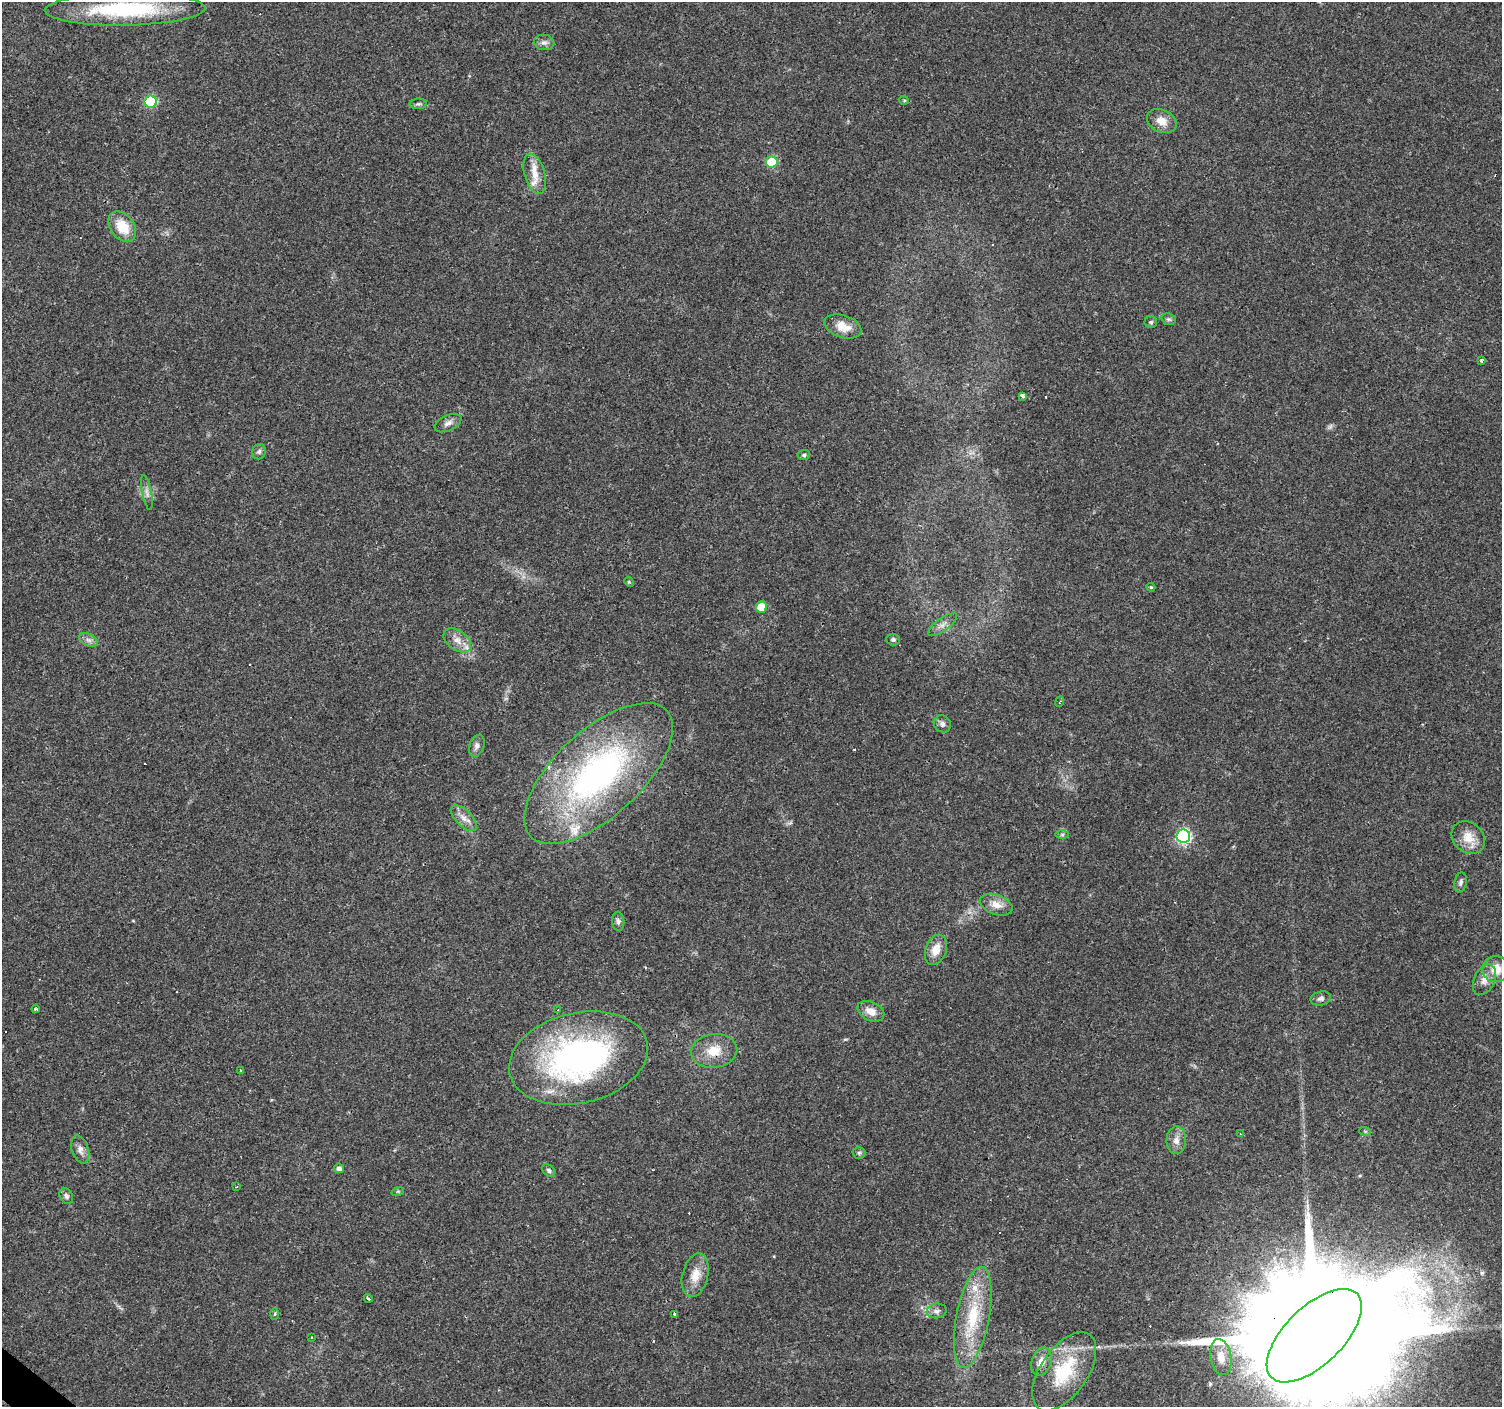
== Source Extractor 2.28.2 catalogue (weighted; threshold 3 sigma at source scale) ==
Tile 7 of 4 x 4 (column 3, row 2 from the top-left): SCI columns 3001-4500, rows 2979-4383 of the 6002 x 6022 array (HDU 1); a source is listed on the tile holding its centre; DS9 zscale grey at full resolution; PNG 1504 x 1409 px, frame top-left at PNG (2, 2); each listed source drawn as its Kron ellipse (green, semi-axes under 4 px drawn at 4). Shown black and unused: <1% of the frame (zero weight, under 3 of 4 exposures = <1% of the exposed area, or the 3 px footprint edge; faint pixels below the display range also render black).
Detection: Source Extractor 2.28.2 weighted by HDU 2 'WHT'; one run over the whole footprint, this tile lists its part. Background 0.0579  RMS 0.004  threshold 0.0179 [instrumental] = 3 sigma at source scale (4.5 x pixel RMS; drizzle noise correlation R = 1.50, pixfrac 1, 0.0396/0.0396 arcsec/px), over >= 5 px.
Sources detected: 81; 1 too faint to see at this stretch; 10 cosmic-ray / hot-pixel residue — neither listed nor drawn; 3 inside a brighter listed object's ellipse — not listed separately; the other 67 listed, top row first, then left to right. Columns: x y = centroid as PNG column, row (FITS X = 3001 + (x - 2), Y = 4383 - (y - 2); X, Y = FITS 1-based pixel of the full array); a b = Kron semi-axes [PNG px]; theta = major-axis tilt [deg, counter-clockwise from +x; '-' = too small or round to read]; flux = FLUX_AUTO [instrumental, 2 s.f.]
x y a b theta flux
125 9 80 16 1 43
544 42 10 7 -7 1.7
904 100 5 4 - 0.45
150 101 6 6 - 29
418 104 9 5 2 0.86
1162 121 15 11 -25 4.4
772 162 6 5 - 19
535 174 21 10 -74 5.8
122 226 17 12 -53 9.8
1169 319 7 5 -19 0.82
1151 322 6 6 - 0.71
843 326 19 11 -18 5.7
1481 360 3 3 - 1.8
1022 396 4 3 - 4.2
448 423 14 7 26 2
259 452 8 7 - 1.1
804 455 6 5 - 0.72
147 493 18 4 -78 1.8
629 582 5 4 - 0.45
1151 587 4 4 - 0.48
761 607 5 5 - 11
942 625 17 6 36 2.4
88 640 10 6 -26 1.6
457 640 15 9 -36 3.6
893 640 7 6 - 0.93
1060 702 5 3 - 0.51
942 724 9 8 - 1.5
477 746 11 7 70 1.7
599 773 93 43 43 120
464 818 16 8 -45 3.2
1062 834 6 4 0 0.66
1183 836 7 6 - 70
1468 838 18 15 -42 6.3
1461 882 10 6 79 1.1
996 905 17 10 -20 4.2
618 921 9 6 -85 1.2
936 950 15 10 69 5.1
1496 969 14 13 - 6.3
1484 980 16 10 64 3.5
1321 998 10 7 13 1.3
36 1009 4 3 - 2.1
558 1010 4 3 - 0.58
871 1011 14 9 -26 3.9
714 1051 23 17 7 8.8
578 1058 70 45 13 120
241 1070 3 3 - 1.1
1365 1131 6 4 -19 0.45
1240 1134 3 2 - 0.25
1176 1140 14 9 89 3
80 1150 14 8 -73 2.4
859 1153 6 6 - 0.74
339 1168 5 5 - 1.5
549 1171 7 5 -42 0.87
236 1187 4 3 - 0.34
398 1191 6 4 18 0.51
66 1196 8 6 -58 1.2
695 1275 22 13 76 6.3
368 1298 4 3 - 1.1
937 1311 10 7 8 1.7
275 1314 6 4 87 0.47
675 1314 4 3 - 6.9
973 1317 51 16 79 22
1314 1336 60 29 44 32000
312 1337 3 2 - 0.25
1221 1357 18 10 -80 4.9
1041 1362 15 9 71 3.6
1064 1371 45 23 55 25
Overlapping masked pixels (flux is a lower limit): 1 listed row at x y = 1314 1336
Isophote crosses this tile's border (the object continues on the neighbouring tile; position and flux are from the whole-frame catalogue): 1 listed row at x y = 1314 1336